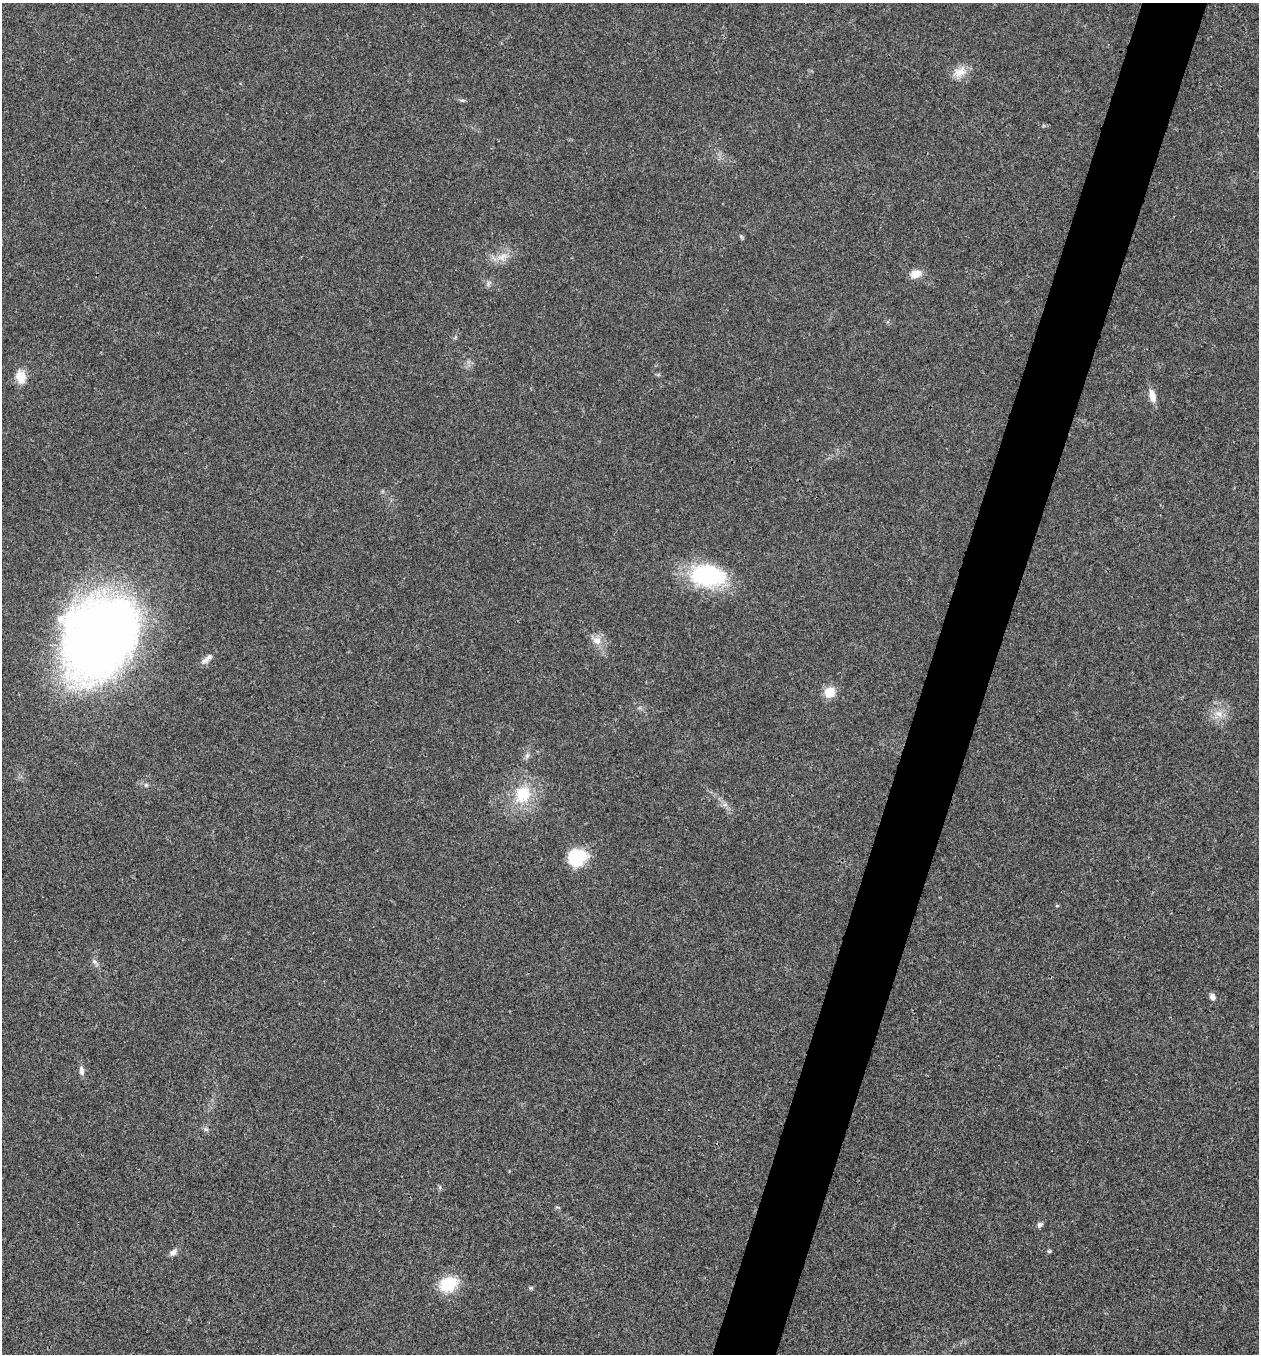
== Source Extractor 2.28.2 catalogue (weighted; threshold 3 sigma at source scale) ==
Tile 10 of 4 x 4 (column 2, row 3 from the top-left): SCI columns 1524-2780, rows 1355-2706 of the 5430 x 5416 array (HDU 1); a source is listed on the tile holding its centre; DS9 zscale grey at full resolution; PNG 1261 x 1356 px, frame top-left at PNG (2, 3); no overlay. Shown black and unused: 5% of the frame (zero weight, under 3 of 4 exposures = <1% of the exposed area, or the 3 px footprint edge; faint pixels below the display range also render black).
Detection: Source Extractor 2.28.2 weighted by HDU 2 'WHT'; one run over the whole footprint, this tile lists its part. Background 0.0216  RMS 0.0041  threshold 0.0183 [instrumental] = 3 sigma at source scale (4.5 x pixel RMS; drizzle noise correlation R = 1.50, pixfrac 1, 0.05/0.05 arcsec/px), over >= 5 px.
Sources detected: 29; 1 inside a brighter listed object's ellipse — not listed separately; the other 28 listed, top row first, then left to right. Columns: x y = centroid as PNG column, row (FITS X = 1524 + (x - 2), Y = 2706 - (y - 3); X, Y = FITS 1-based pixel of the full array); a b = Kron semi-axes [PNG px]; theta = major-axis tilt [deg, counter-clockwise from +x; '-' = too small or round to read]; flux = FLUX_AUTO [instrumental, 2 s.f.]
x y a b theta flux
960 72 21 12 31 5.2
462 100 6 4 -18 0.63
503 257 15 9 35 4
915 274 13 9 19 4.1
488 284 6 6 - 1
20 377 17 12 -76 5.6
1152 396 16 8 -76 3.8
708 576 45 28 -8 36
99 638 84 64 58 350
597 640 12 11 - 3.9
205 661 11 7 11 1.7
830 692 10 10 - 7.6
1219 714 13 9 -37 3.8
527 755 9 6 64 1.3
146 785 6 5 - 0.73
523 794 27 24 62 17
725 805 7 5 1 1.1
577 858 20 18 18 17
1057 906 5 3 - 0.41
94 962 7 6 - 1.2
1212 997 9 7 -62 1.7
81 1071 13 6 -84 1.8
206 1129 7 5 -43 0.87
1040 1225 8 6 46 1.1
1049 1251 5 4 - 0.58
173 1252 10 7 40 1.8
448 1284 20 15 24 15
531 1288 6 4 -17 0.52